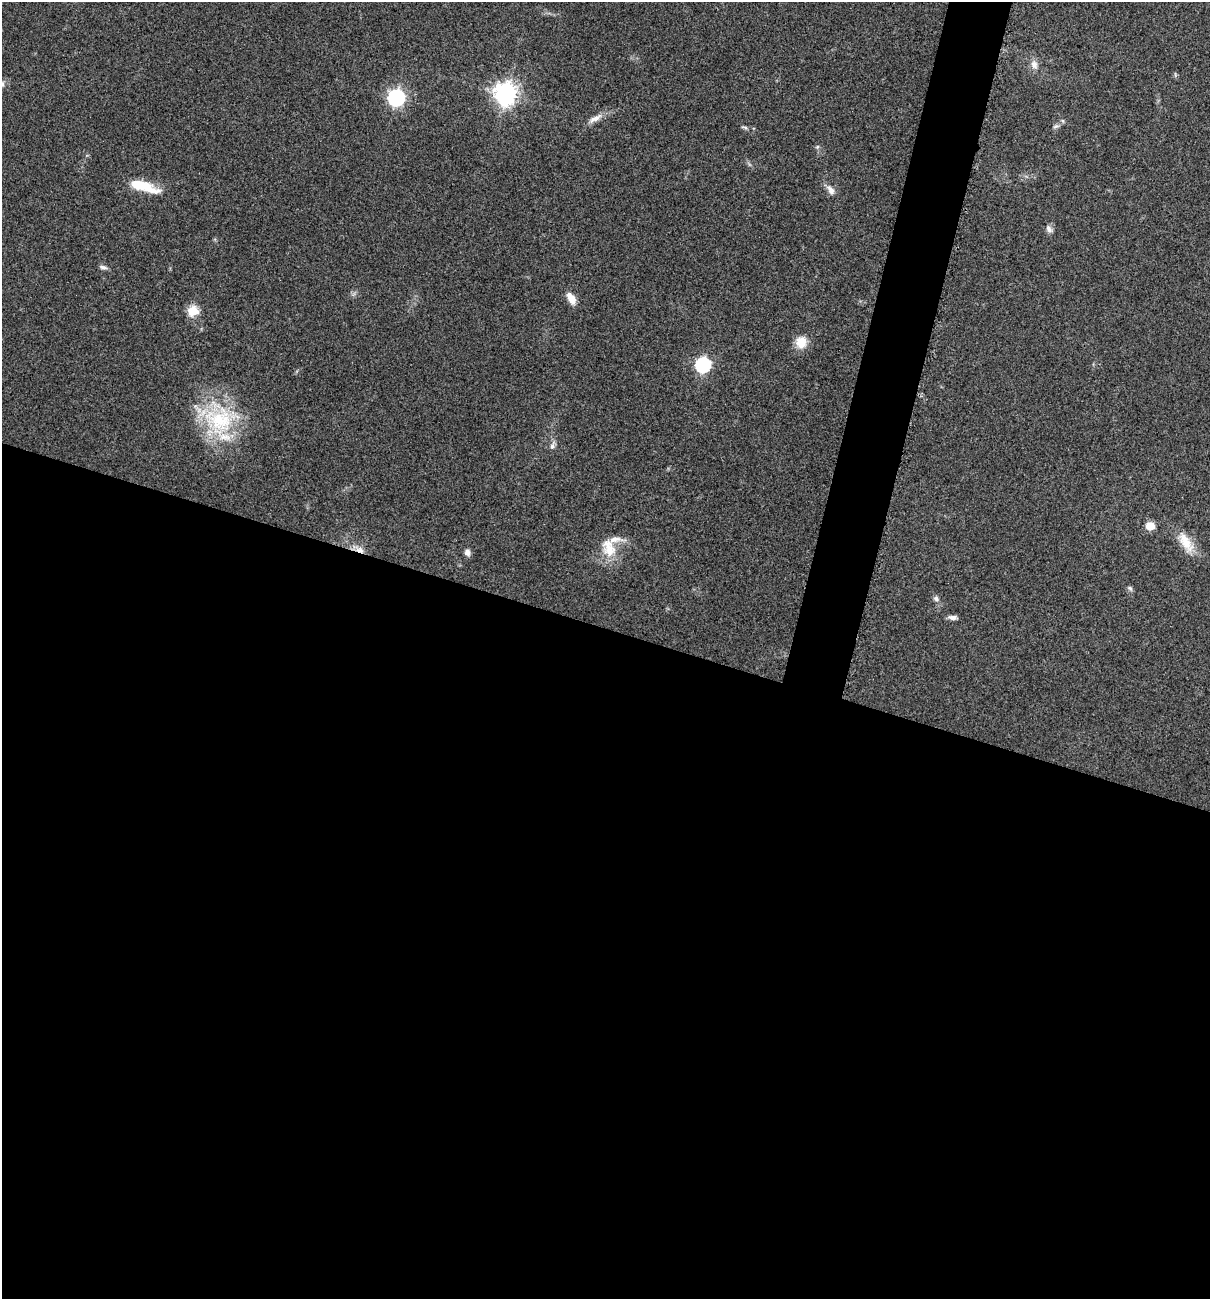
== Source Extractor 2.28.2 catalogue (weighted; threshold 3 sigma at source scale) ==
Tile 14 of 4 x 4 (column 2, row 4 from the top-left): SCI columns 1344-2551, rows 13-1309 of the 5229 x 5204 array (HDU 1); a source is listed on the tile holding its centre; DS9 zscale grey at full resolution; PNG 1212 x 1301 px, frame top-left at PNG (2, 2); no overlay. Shown black and unused: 54% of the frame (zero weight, under 3 of 5 exposures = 1% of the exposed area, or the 3 px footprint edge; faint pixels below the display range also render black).
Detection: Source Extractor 2.28.2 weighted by HDU 2 'WHT'; one run over the whole footprint, this tile lists its part. Background 0.0808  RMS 0.0079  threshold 0.0358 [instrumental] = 3 sigma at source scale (4.5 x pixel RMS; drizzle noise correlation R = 1.50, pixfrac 1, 0.05/0.05 arcsec/px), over >= 5 px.
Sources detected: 29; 3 inside a brighter listed object's ellipse — not listed separately; the other 26 listed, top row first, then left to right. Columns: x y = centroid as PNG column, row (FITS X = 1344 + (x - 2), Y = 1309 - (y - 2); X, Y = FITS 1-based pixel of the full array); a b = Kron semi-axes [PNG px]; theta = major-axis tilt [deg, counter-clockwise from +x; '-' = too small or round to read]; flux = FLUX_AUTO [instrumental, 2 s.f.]
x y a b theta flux
1034 64 12 9 -73 5
505 94 8 8 - 570
396 98 7 7 - 240
595 118 22 7 27 6.5
1063 121 6 4 -71 1.1
1055 126 8 5 20 1.8
745 127 9 3 -14 1.4
817 147 5 4 - 1.1
140 185 32 11 -13 21
831 190 13 8 -53 4.8
1049 229 11 7 -55 3.1
103 267 11 5 -12 2.2
571 298 14 8 -63 8.5
193 311 6 5 - 42
801 342 15 14 - 10
703 365 7 7 - 160
220 420 44 40 -22 72
552 446 9 7 77 2.7
1150 526 6 5 - 24
1186 542 31 13 -59 16
609 548 28 17 -70 19
360 550 12 7 -21 5.5
467 552 8 7 - 3.5
1130 588 7 6 - 1.7
936 599 7 6 - 2.3
952 617 11 5 -5 3.2
Overlapping masked pixels (flux is a lower limit): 1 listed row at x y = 360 550